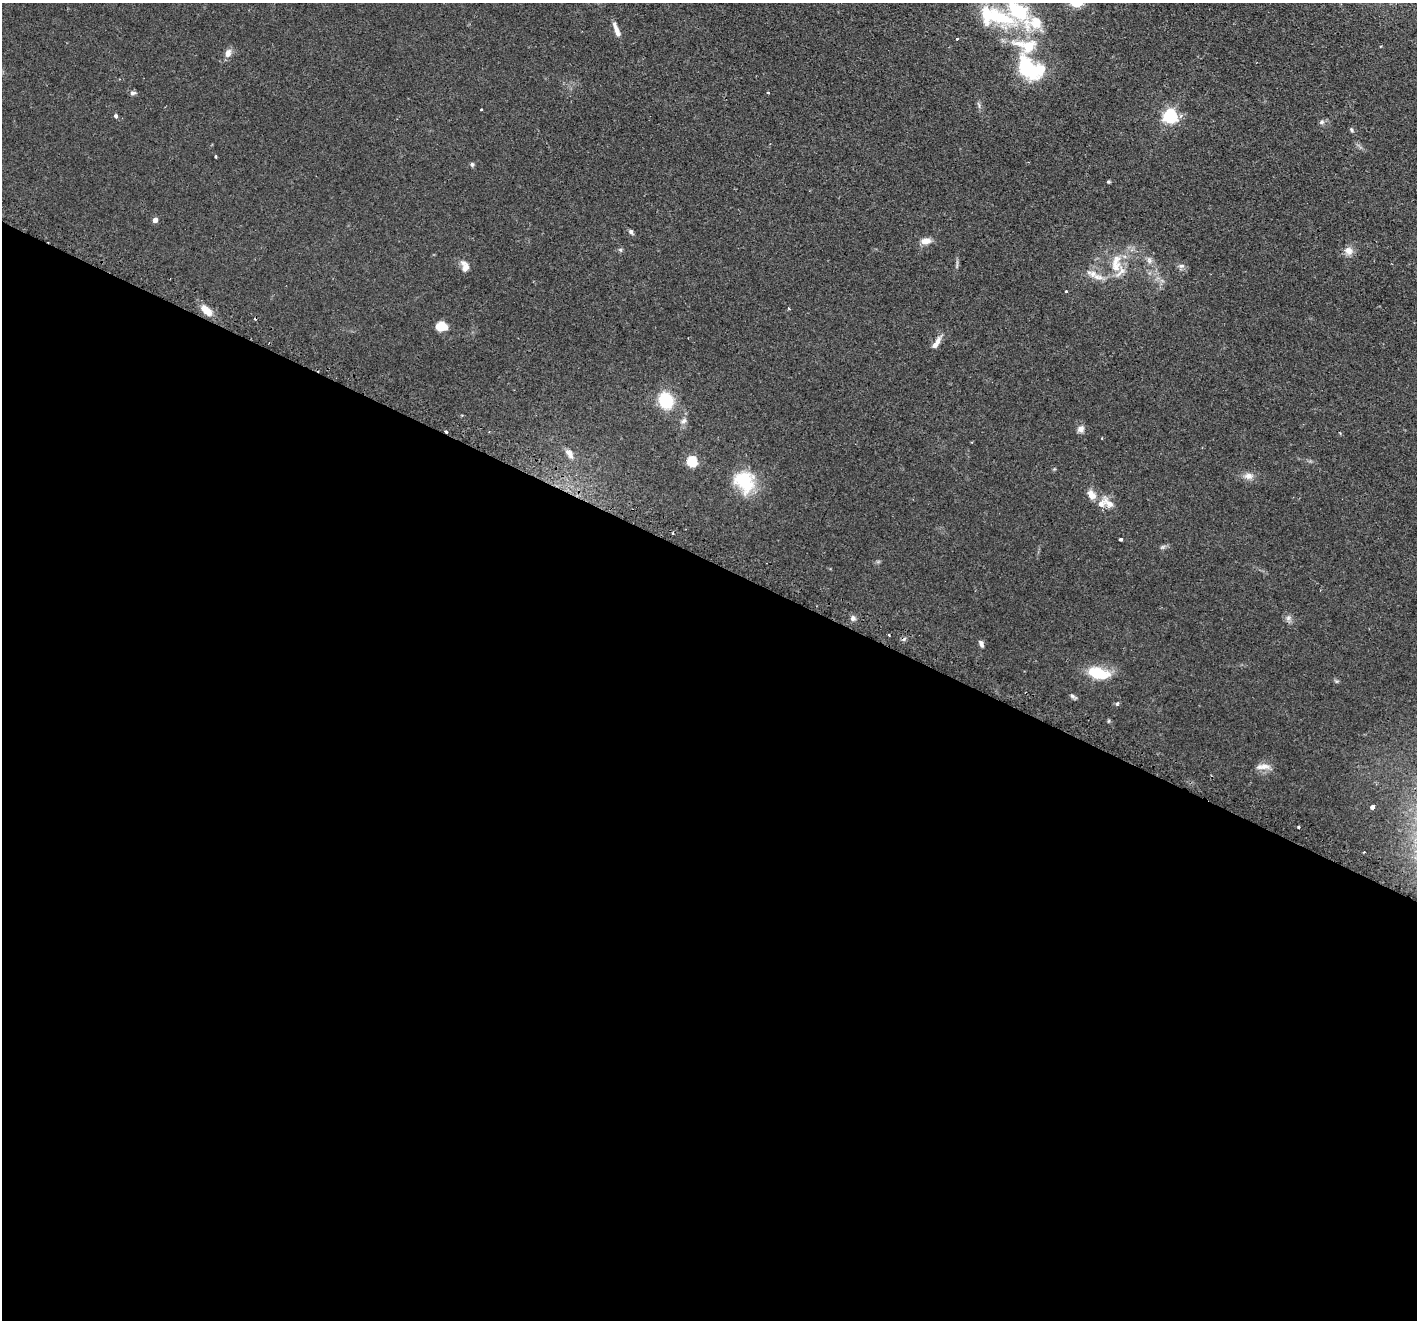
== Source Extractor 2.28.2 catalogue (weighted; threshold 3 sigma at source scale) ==
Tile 14 of 4 x 4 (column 2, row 4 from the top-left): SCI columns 1459-2873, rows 175-1492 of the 5744 x 5759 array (HDU 1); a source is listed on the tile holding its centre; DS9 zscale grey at full resolution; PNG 1419 x 1322 px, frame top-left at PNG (2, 3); no overlay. Shown black and unused: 58% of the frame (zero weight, under 2 of 3 exposures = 4% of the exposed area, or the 3 px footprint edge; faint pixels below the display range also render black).
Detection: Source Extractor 2.28.2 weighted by HDU 2 'WHT'; one run over the whole footprint, this tile lists its part. Background 0.0769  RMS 0.0066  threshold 0.0296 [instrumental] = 3 sigma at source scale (4.5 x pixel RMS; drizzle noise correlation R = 1.50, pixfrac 1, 0.05/0.05 arcsec/px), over >= 5 px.
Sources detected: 59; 1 cosmic-ray / hot-pixel residue — not listed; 7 inside a brighter listed object's ellipse — not listed separately; the other 51 listed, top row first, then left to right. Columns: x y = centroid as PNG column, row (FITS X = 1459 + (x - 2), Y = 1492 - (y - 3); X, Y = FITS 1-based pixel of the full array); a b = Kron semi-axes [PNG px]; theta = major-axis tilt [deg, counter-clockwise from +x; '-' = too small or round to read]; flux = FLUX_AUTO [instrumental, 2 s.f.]
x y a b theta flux
993 16 67 23 -16 53
617 31 17 6 -67 4.3
957 39 3 3 - 0.7
228 53 10 8 78 3.7
1028 68 39 23 -49 39
132 93 6 5 - 1.8
768 93 4 3 - 0.57
481 109 3 3 - 1.5
115 116 4 4 - 1.2
1170 116 6 6 - 140
1321 122 8 5 27 1.4
1351 130 6 4 -70 0.91
216 156 4 2 - 0.63
472 164 6 5 - 1.1
1108 182 5 3 - 0.74
155 220 4 4 - 3.7
631 232 6 5 - 1.4
926 241 12 8 7 4.7
620 250 6 5 - 1
1349 251 12 10 -58 4.2
1149 260 9 6 -75 2.2
1181 266 8 6 13 1.9
1116 267 15 15 - 11
466 268 11 8 68 3.6
1093 274 19 9 -19 6.2
1066 291 3 3 - 1.4
789 309 4 2 - 0.49
206 310 14 8 -43 7.6
442 326 11 8 -3 11
936 343 17 6 57 4.6
666 400 14 12 -67 27
684 421 9 6 39 1.9
1081 429 9 8 - 2.9
446 431 4 3 - 3.1
1102 438 2 2 - 0.55
569 453 16 7 -56 3.9
692 461 5 5 - 43
1249 476 12 9 -11 3.8
744 481 27 22 -51 26
1091 495 15 9 -52 4.9
1108 503 22 9 -46 5.8
1121 539 3 3 - 2
853 618 7 6 - 2
1288 618 7 7 - 2
981 644 8 5 -66 2
1098 673 25 12 -14 20
1072 696 7 5 -65 1.4
1117 704 5 5 - 0.86
1263 766 20 7 4 4.6
1372 807 4 4 - 1.9
1299 827 3 3 - 1.6
Overlapping masked pixels (flux is a lower limit): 1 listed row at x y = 446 431